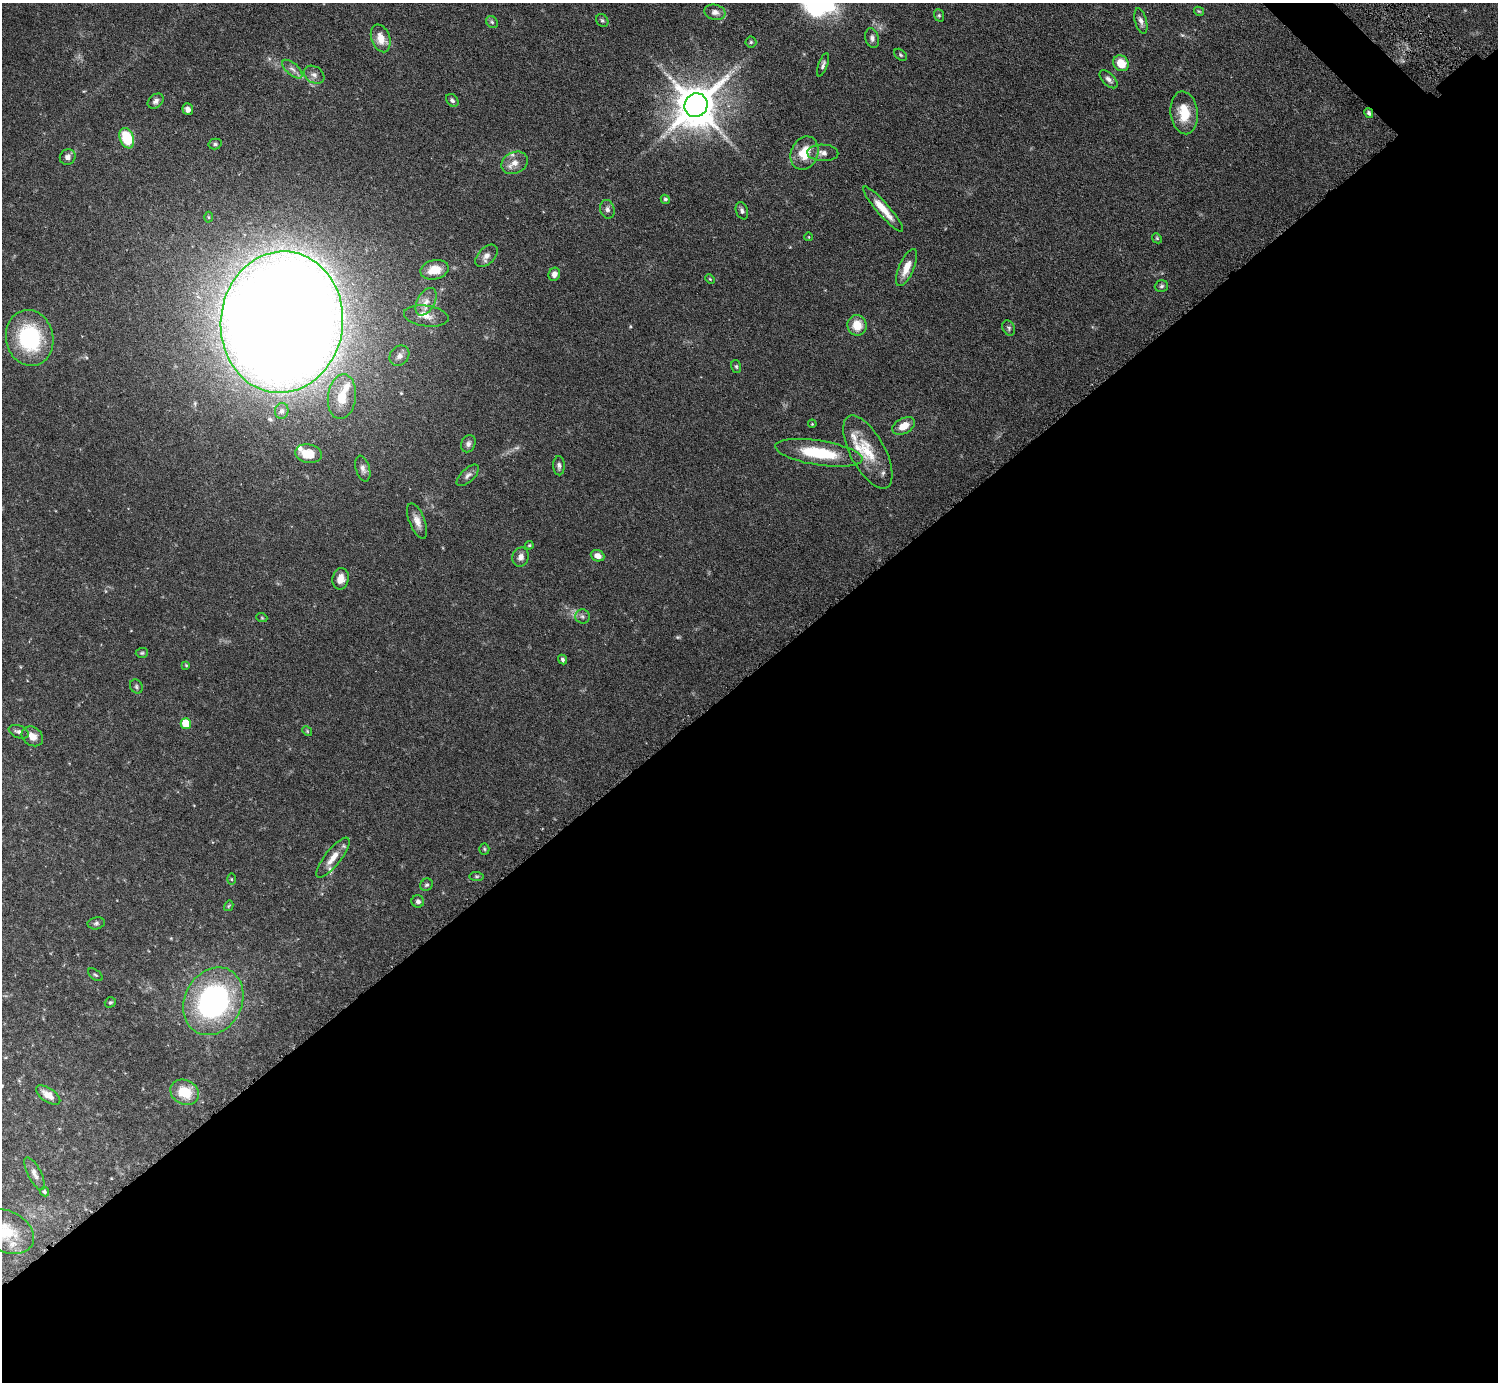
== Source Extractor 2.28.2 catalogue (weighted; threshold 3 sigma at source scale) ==
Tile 15 of 4 x 4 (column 3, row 4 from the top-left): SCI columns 2998-4493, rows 310-1689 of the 6034 x 6030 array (HDU 1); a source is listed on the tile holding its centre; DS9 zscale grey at full resolution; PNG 1500 x 1384 px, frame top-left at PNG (2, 3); each listed source drawn as its Kron ellipse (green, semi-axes under 4 px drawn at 4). Shown black and unused: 52% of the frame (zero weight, under 4 of 7 exposures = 3% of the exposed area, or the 3 px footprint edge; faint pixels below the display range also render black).
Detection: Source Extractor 2.28.2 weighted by HDU 2 'WHT'; one run over the whole footprint, this tile lists its part. Background 0.073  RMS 0.0036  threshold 0.0146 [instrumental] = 3 sigma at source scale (4.09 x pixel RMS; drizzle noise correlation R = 1.36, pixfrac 0.8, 0.05/0.05 arcsec/px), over >= 5 px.
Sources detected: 101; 4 too faint to see at this stretch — neither listed nor drawn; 7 inside a brighter listed object's ellipse — not listed separately; the other 90 listed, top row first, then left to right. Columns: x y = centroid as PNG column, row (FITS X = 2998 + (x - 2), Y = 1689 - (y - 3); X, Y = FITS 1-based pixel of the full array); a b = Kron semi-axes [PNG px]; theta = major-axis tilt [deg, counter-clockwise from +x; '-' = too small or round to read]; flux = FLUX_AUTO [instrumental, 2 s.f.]
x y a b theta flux
1199 11 5 3 - 0.33
715 12 11 7 -13 2
939 15 6 5 - 0.57
602 20 7 5 -55 0.6
1141 21 13 6 -76 1.5
492 22 6 5 - 0.62
381 38 14 9 -71 4.6
872 38 10 6 -77 1.2
751 42 5 5 - 0.52
900 55 7 5 -42 0.5
1121 63 8 7 - 6.1
823 65 12 4 70 0.91
292 69 12 6 -41 1.6
314 75 11 8 -31 1.7
1108 79 11 6 -45 1.4
452 100 7 5 -48 0.84
156 101 9 6 41 1.2
696 105 12 11 - 1300
188 109 6 5 - 1.4
1184 113 21 13 -84 8.1
1369 113 5 4 - 0.69
127 138 10 7 -69 15
215 144 6 5 - 0.65
805 153 17 13 68 7.8
823 153 15 8 -2 2
68 157 8 7 - 1.4
515 163 14 10 27 2.9
665 199 5 4 - 0.57
607 209 9 7 -75 1.2
883 209 29 6 -49 6
742 211 9 6 -71 0.89
208 217 5 3 - 0.36
809 237 4 3 - 0.21
1157 238 5 4 - 0.41
486 256 13 8 46 2
906 268 20 7 66 4.3
434 270 14 9 13 5.4
554 274 6 6 - 1.8
710 279 5 3 - 0.36
1161 286 7 6 - 0.66
426 302 15 9 61 3.2
426 316 22 10 -8 3.9
282 322 71 61 84 1400
857 325 10 9 - 5.7
1009 328 8 6 -62 0.76
30 338 28 23 -78 32
399 356 11 9 49 1.8
736 366 6 5 - 0.52
342 397 22 14 83 6.8
282 411 8 6 73 1
812 424 4 3 - 0.26
904 426 12 7 29 4.5
468 444 9 7 67 1.2
868 452 40 17 -62 11
819 453 44 12 -9 18
308 454 13 9 -8 6.2
559 466 9 6 -88 1.1
363 469 13 7 -74 1.6
468 475 14 6 44 1.5
417 521 19 8 -68 2.8
529 545 4 3 - 0.35
598 556 7 5 -20 2.2
521 557 10 8 71 1.9
341 579 11 8 78 3.1
582 616 7 7 - 0.88
262 618 5 3 - 0.33
142 653 6 5 - 0.5
563 660 5 4 - 0.68
186 665 4 3 - 0.34
136 686 7 6 - 0.71
186 724 5 5 - 10
307 731 5 4 - 0.4
19 732 10 6 -21 1.2
32 736 11 9 -37 2.7
484 849 5 5 - 0.45
333 858 24 8 51 3.8
476 876 7 4 -6 0.51
231 879 6 4 -89 0.35
426 885 7 5 37 0.66
418 901 6 6 - 0.91
229 906 5 4 - 0.34
96 923 8 6 11 0.8
95 975 8 5 -37 0.58
213 1001 35 28 62 69
110 1002 6 5 - 0.49
185 1092 15 12 -25 8.7
48 1095 14 7 -34 3.4
35 1174 18 6 -62 1.8
44 1192 5 4 - 0.62
6 1231 29 20 -26 10
Isophote crosses this tile's border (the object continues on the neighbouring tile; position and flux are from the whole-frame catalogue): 1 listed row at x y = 6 1231